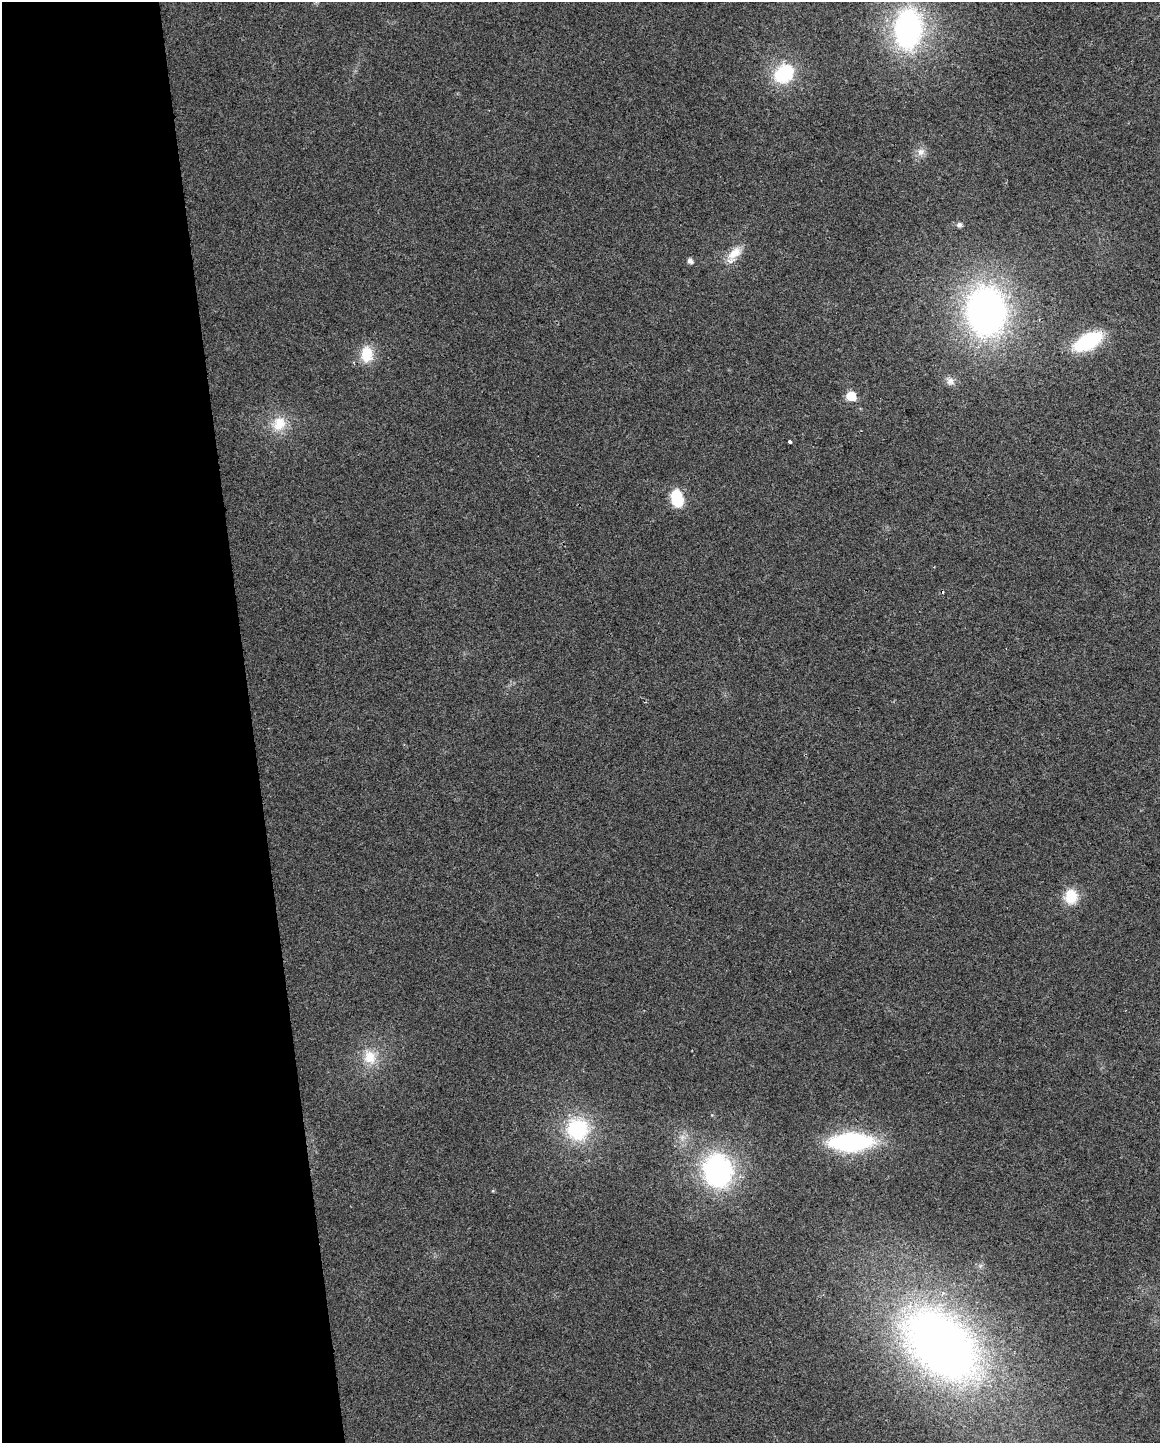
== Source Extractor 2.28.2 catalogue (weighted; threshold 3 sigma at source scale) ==
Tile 5 of 4 x 3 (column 1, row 2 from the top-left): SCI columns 1-1158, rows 1496-2936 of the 4632 x 4387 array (HDU 1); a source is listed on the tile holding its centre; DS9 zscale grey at full resolution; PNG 1162 x 1445 px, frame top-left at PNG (2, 2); no overlay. Shown black and unused: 22% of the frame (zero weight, under 2 of 3 exposures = <1% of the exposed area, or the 3 px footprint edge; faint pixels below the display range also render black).
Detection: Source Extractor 2.28.2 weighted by HDU 2 'WHT'; one run over the whole footprint, this tile lists its part. Background 0.0281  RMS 0.0062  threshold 0.0281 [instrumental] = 3 sigma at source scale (4.5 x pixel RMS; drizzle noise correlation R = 1.50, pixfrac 1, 0.0396/0.0396 arcsec/px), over >= 5 px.
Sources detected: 21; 1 cosmic-ray / hot-pixel residue — not listed; the other 20 listed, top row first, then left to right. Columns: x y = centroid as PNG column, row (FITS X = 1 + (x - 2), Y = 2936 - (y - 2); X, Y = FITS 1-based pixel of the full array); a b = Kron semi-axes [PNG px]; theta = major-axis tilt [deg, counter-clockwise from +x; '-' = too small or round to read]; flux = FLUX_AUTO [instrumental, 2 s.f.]
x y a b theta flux
908 29 40 27 86 140
784 74 22 18 40 35
921 152 11 10 - 4.4
959 225 6 6 - 2.2
734 253 22 12 41 10
690 261 5 5 - 3.1
986 311 41 33 -85 260
1088 341 23 11 27 63
367 354 18 13 -90 16
950 381 13 10 -56 3.9
851 396 6 6 - 25
279 424 22 17 66 15
790 442 3 3 - 6.1
677 498 14 9 -77 30
1071 897 18 16 85 14
370 1057 22 17 -66 15
577 1129 28 27 - 48
851 1142 37 16 2 95
718 1170 29 24 -77 120
941 1345 75 48 -42 490